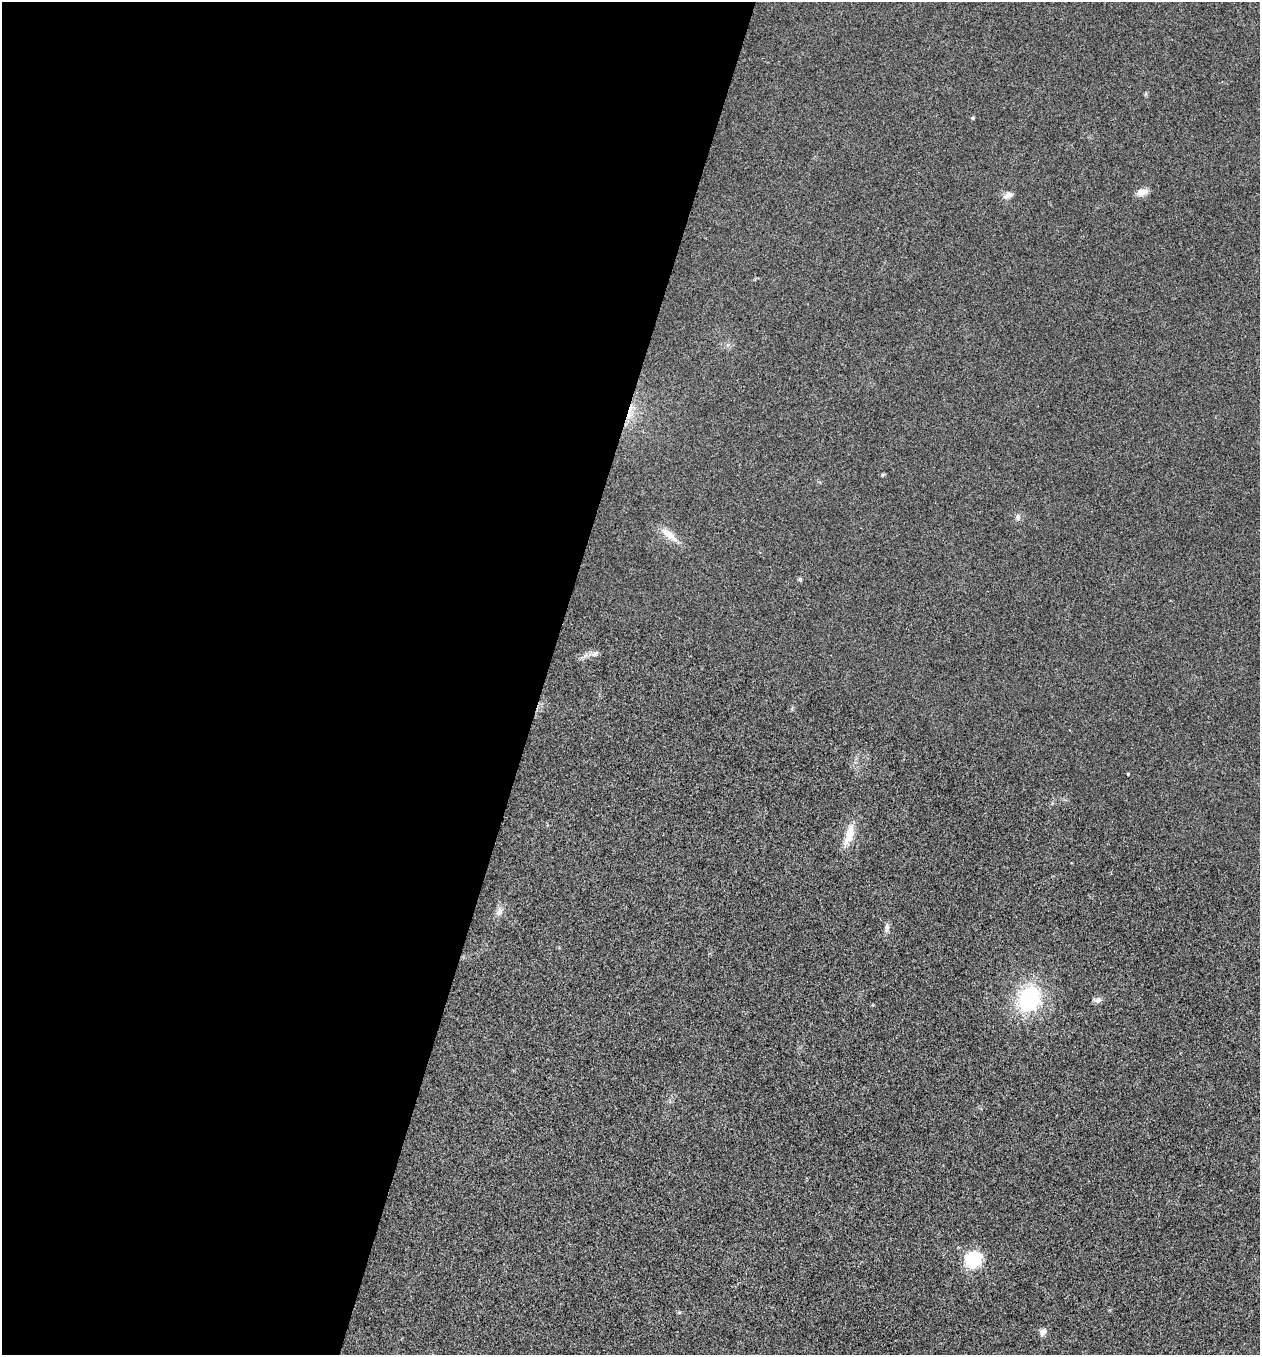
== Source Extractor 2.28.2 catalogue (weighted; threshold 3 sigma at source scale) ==
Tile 5 of 4 x 4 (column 1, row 2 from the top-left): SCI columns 266-1523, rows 2708-4060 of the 5436 x 5425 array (HDU 1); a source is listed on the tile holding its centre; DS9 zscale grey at full resolution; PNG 1262 x 1357 px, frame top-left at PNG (2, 2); no overlay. Shown black and unused: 43% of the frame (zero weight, under 3 of 4 exposures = <1% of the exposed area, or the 3 px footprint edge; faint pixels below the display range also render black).
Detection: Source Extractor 2.28.2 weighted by HDU 2 'WHT'; one run over the whole footprint, this tile lists its part. Background 0.0202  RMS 0.0057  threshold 0.0258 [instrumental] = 3 sigma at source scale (4.5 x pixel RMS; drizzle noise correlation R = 1.50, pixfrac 1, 0.05/0.05 arcsec/px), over >= 5 px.
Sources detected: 16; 1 cosmic-ray / hot-pixel residue — not listed; the other 15 listed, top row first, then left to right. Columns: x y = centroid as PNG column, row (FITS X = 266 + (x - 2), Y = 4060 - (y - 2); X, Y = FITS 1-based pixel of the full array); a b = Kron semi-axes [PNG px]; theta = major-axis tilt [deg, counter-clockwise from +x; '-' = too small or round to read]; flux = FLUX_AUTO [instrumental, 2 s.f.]
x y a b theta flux
973 118 4 4 - 0.77
1142 192 15 9 15 3.7
1008 195 14 7 33 2.7
883 475 5 4 - 0.64
1018 517 8 7 - 1.8
669 534 29 9 -39 6.7
595 654 9 6 27 1.9
1128 774 3 3 - 0.45
849 835 33 10 72 9
499 911 14 8 71 3
887 928 13 6 84 2
1029 999 24 20 65 51
1098 1000 10 7 38 2
973 1260 16 14 33 24
1043 1331 10 8 35 2.3